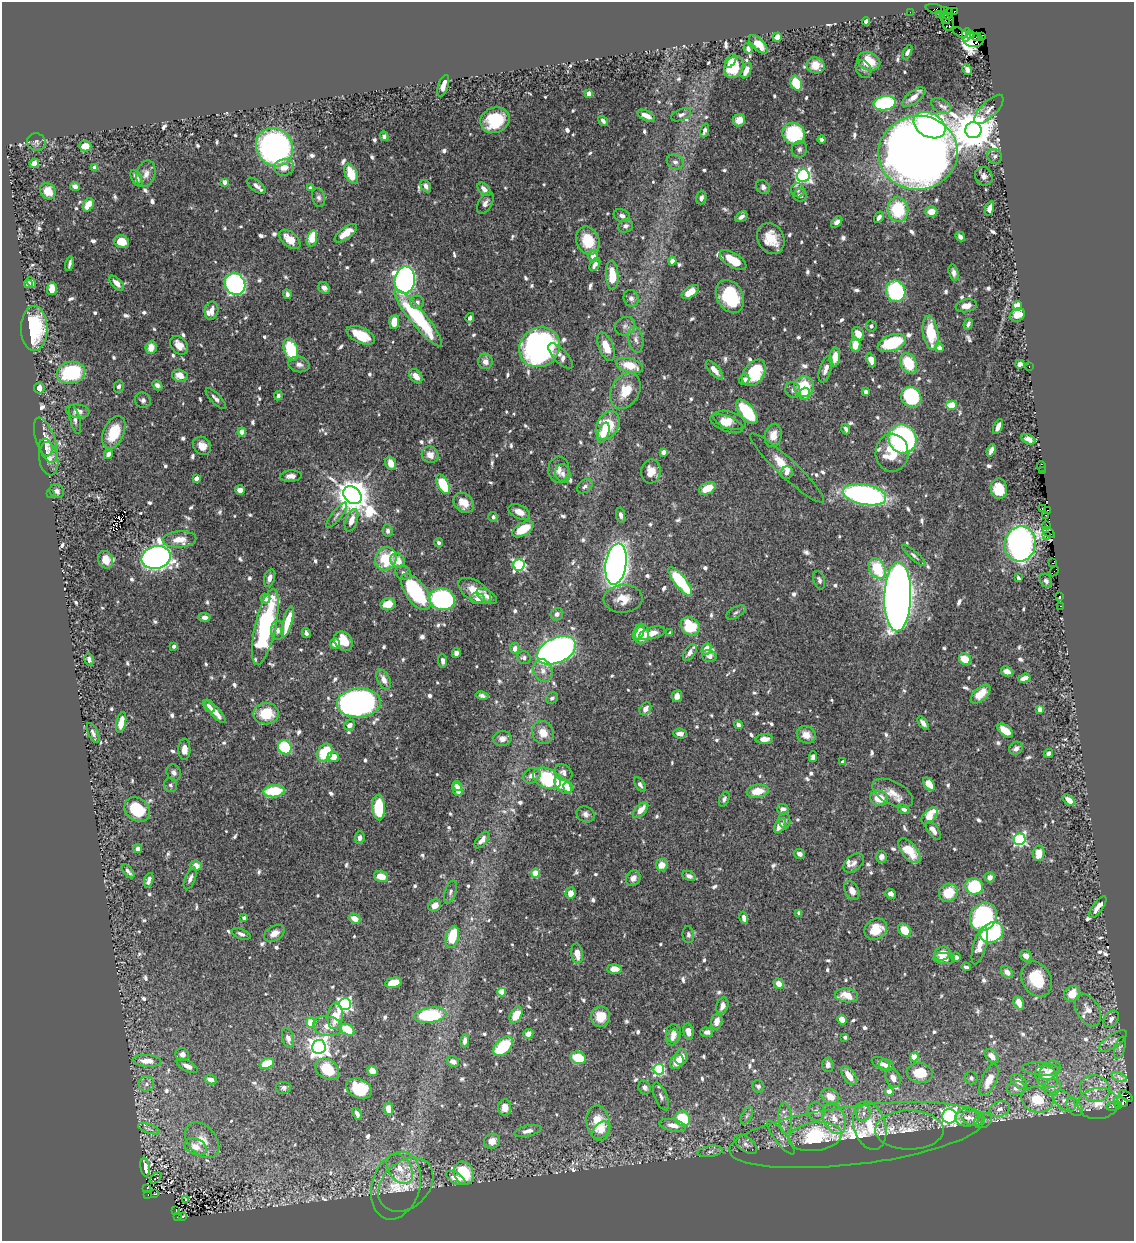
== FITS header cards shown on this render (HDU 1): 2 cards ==
NAXIS1  =                 1132
NAXIS2  =                 1239

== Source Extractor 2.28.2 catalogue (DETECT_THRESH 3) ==
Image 1132 x 1239 px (HDU 1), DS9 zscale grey, 1 PNG px = 1 image px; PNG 1136 x 1243 px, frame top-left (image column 1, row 1239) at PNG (2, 2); each listed source drawn as its Kron ellipse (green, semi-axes under 4 px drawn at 4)
Background 0.707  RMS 0.0097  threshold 0.0291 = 3 sigma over >= 5 px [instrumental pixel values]
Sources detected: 894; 1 with non-positive FLUX_AUTO (blend fragments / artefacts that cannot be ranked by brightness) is neither listed nor drawn; of the other 893, the 500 brightest by FLUX_AUTO listed and drawn (393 fainter detections omitted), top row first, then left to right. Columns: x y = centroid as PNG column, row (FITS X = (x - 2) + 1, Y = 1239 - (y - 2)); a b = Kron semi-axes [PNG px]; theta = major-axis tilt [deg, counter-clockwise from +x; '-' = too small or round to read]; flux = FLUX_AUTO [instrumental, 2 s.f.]
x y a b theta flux
935 9 10 4 -12 33
944 10 4 3 - 17
954 11 4 3 - 50
910 12 2 2 - 6.5
948 14 6 4 60 340
939 15 3 2 - 310
945 18 6 4 -54 170
866 21 4 4 - 3.5
948 22 9 5 -86 81
960 33 7 2 -26 21
971 34 3 2 - 22
966 35 7 3 78 19
976 36 3 3 - 60
981 36 3 2 - 6.8
777 37 5 4 - 8.1
973 40 10 7 -1 270
758 44 12 5 -45 11
748 49 5 4 - 2.4
907 52 7 4 65 2.4
731 61 7 4 57 3.9
869 61 12 9 -22 16
816 65 9 8 - 8.3
734 67 11 9 57 24
863 69 9 7 -59 2.2
746 70 8 4 65 6.7
967 70 6 4 -64 2.8
796 83 8 5 -64 26
443 86 11 5 71 5.1
589 93 4 4 - 7.4
914 97 14 6 37 5.9
885 103 11 7 10 76
941 106 11 6 -30 3
989 109 19 8 45 4
681 115 10 5 23 2.4
646 116 9 4 -26 5.6
495 120 15 12 22 35
739 120 6 6 - 5.4
603 121 5 3 - 2.2
930 125 17 12 -29 190
705 130 7 4 70 2.5
973 130 8 8 - 2500
794 134 11 10 - 47
384 136 5 4 - 2.6
821 139 4 4 - 2.8
36 142 9 8 - 2.6
85 146 6 5 - 7.2
274 147 20 18 -54 210
799 149 8 7 - 2.4
918 153 40 37 5 1200
995 156 8 7 - 2.5
675 162 8 7 - 2.5
34 163 5 4 - 5.2
95 167 4 4 - 5.5
284 167 10 8 14 7.1
146 174 14 9 74 5
351 174 11 6 -67 15
803 176 6 6 - 200
984 176 9 8 - 3.3
137 178 9 5 -63 4.5
225 182 4 4 - 6
75 186 5 4 - 3.4
256 186 11 5 -37 3.2
426 186 7 4 -60 2.6
763 187 8 6 -48 2.5
310 188 4 4 - 2.4
484 189 8 5 -47 3.8
798 190 7 6 - 2.1
48 191 8 7 - 8
800 195 6 6 - 2.2
319 198 9 6 -78 2
701 198 7 5 72 2.5
485 203 12 6 59 3
88 205 7 5 60 11
990 208 7 4 70 4.4
898 210 12 10 -81 37
931 212 6 5 - 7.5
622 216 8 6 -22 2.8
741 217 7 4 33 2.8
879 217 6 4 58 2.5
837 222 7 4 44 2.7
625 226 8 6 23 2.7
346 233 13 6 37 11
960 237 5 3 - 2.7
312 238 8 4 73 21
290 239 12 7 -40 11
771 239 16 13 -63 13
588 241 14 11 -67 18
121 242 7 6 - 12
593 256 6 5 - 6.4
733 260 15 7 -32 16
672 261 4 4 - 3.9
69 264 7 3 78 2.1
595 264 7 4 59 3.6
954 273 8 4 -76 2.5
612 275 14 6 -87 16
405 280 14 10 82 340
31 283 5 4 - 3.1
117 283 9 5 -47 4.7
28 284 4 4 - 2.6
235 284 11 10 - 220
52 288 6 5 - 9.3
324 288 6 5 - 3.5
896 291 11 9 -72 86
690 292 10 5 35 9.3
287 294 5 4 - 2.6
730 296 17 13 -61 40
631 298 8 7 - 3
417 302 7 6 - 2.9
966 306 11 6 10 4.7
1018 306 4 4 - 37
211 311 9 6 79 5.6
1017 315 8 6 32 9.5
418 318 36 8 -50 63
470 318 5 3 - 2.5
394 322 7 4 85 11
968 324 5 3 - 1.9
625 326 10 9 - 2.9
871 326 5 5 - 2.1
34 328 22 13 90 43
931 333 17 7 -82 25
858 334 7 5 -57 7.9
361 335 15 7 -25 19
636 339 13 7 -80 3.9
892 343 14 8 20 43
179 345 10 7 -50 7.8
855 345 7 5 89 9.7
540 347 21 19 38 250
606 347 15 7 -69 11
151 348 6 5 - 7.4
939 348 4 4 - 5
291 350 11 7 -72 33
560 356 16 6 -46 5
835 357 9 5 84 7.8
871 360 7 4 -70 8.4
485 361 8 7 - 4.7
908 363 11 7 -62 22
299 364 10 7 -15 3.3
1020 364 4 4 - 3.9
629 365 14 6 -16 16
1029 366 3 2 - 53
826 369 14 5 72 4.3
714 370 12 5 -49 6
71 373 14 11 12 50
754 373 14 10 55 34
180 376 8 6 -14 8.1
416 376 8 5 -50 7.4
744 380 5 4 - 2.9
157 385 5 4 - 2.7
119 387 6 5 - 2
804 387 10 10 - 30
39 388 6 5 - 4.6
793 390 8 7 - 2.5
625 391 19 14 61 17
866 392 4 4 - 2.9
805 394 6 5 - 7.3
278 396 4 4 - 2
911 397 11 9 -54 60
216 399 13 5 -47 2.8
143 400 8 7 - 2.2
952 405 5 4 - 19
78 411 12 7 -8 4.8
747 412 14 7 -51 33
75 420 15 5 -76 2.5
730 420 17 8 -18 6.2
726 424 17 7 -22 6.6
608 425 15 10 61 31
998 426 8 4 65 4.9
846 429 5 4 - 2.1
114 432 17 10 66 21
242 432 4 4 - 6
604 433 11 5 72 5.7
773 435 12 8 79 7.4
902 439 14 13 - 170
1028 439 7 4 -26 3.1
46 440 23 9 -72 9.9
202 446 10 8 -47 5.6
46 447 9 6 -72 2
991 450 6 4 68 3.9
663 452 4 4 - 6.5
892 453 19 16 89 20
108 454 5 4 - 2.6
430 455 8 8 - 5.5
49 459 16 9 -81 7.1
391 463 7 5 -72 7.8
1041 466 5 3 - 6.3
787 468 49 9 -43 11
559 470 13 10 88 5.5
651 471 12 9 83 7.7
1042 471 3 3 - 4.7
787 473 6 5 - 2.8
563 474 9 7 -70 3
291 476 11 5 3 3.7
196 478 4 4 - 5.7
443 484 10 5 -61 35
585 486 8 6 38 2.1
707 488 9 5 26 12
999 489 10 8 -82 17
240 490 5 4 - 4.7
57 491 7 6 - 2.7
51 494 2 2 - 29
352 495 10 7 -44 1700
865 495 22 10 -11 170
464 503 11 9 -42 10
1042 508 3 3 - 21
1048 510 3 2 - 2.5
519 512 11 6 -25 5.9
337 515 16 5 52 2.5
621 515 7 4 -79 2.9
1045 515 3 2 - 30
493 517 5 4 - 2.2
351 520 11 6 71 7
1047 525 2 2 - 11
523 529 12 6 31 18
388 531 6 5 - 2.4
1049 533 7 2 -36 17
1046 536 3 2 - 29
179 539 17 8 3 8.9
439 543 4 4 - 1.9
1020 544 17 15 78 550
914 556 15 4 -42 2.1
156 557 14 11 13 600
386 559 12 10 61 26
105 560 9 7 -66 7.4
398 561 8 7 - 7.9
1053 563 3 2 - 20
616 564 21 10 82 550
519 565 6 5 - 100
877 569 11 7 -62 28
1054 571 6 3 42 35
403 573 8 6 -30 2
269 578 9 5 74 3.1
1018 578 4 3 - 1.9
819 580 9 5 -74 1.9
680 581 18 6 -52 58
1046 581 7 5 -54 2.1
475 591 18 10 -32 13
416 592 21 10 -54 59
487 596 11 6 -32 4.1
1060 596 3 3 - 3.5
898 597 34 13 89 1100
265 599 5 4 - 2.8
442 599 13 11 -17 110
477 599 7 5 -7 3.2
623 599 19 14 4 11
388 604 7 6 - 11
1061 606 3 2 - 17
736 612 10 5 30 2.1
557 614 6 6 - 3.4
205 617 6 4 -4 3.7
288 622 16 4 74 19
690 626 10 8 -41 31
265 627 39 10 77 98
278 630 9 6 -89 3.3
639 632 9 5 69 7.2
306 633 5 4 - 2
652 633 13 6 16 6.9
670 633 4 3 - 2.7
642 635 10 6 75 12
343 641 10 8 -48 17
335 643 5 5 - 8.3
173 646 4 3 - 2.7
515 648 5 4 - 4.7
707 649 6 4 66 7.4
556 650 20 12 25 360
690 652 9 5 56 4.8
456 653 5 4 - 2.6
709 656 7 6 - 3.6
524 658 7 6 - 2.2
965 659 6 5 - 15
89 660 6 4 -80 2.2
443 661 7 4 -82 2.4
543 671 12 9 -67 5.6
1007 671 6 5 - 4.8
1024 678 6 4 19 5.4
384 679 11 6 -63 5.3
981 694 12 6 43 11
482 696 6 4 -11 2.1
677 696 6 5 - 3.9
552 698 6 5 - 1.9
359 703 22 14 3 270
209 706 7 5 -54 2.3
645 709 7 5 56 4.4
1040 709 4 4 - 7.1
215 712 14 4 -48 6.7
266 714 13 10 1 20
121 723 10 5 77 9.8
923 723 7 4 -53 3.3
349 725 6 5 - 3.4
738 725 4 3 - 3.6
1005 731 9 5 -38 12
93 733 11 5 -66 2.5
543 733 12 10 -61 9.4
680 734 7 5 -8 4.7
806 735 10 8 -28 5.8
502 739 9 7 8 4.2
764 739 9 5 2 5.2
285 747 7 6 - 54
1016 748 7 6 - 2.6
184 749 10 6 -88 4.9
325 752 9 7 57 25
1048 753 5 4 - 2.3
333 757 5 5 - 7.5
813 757 5 4 - 2.8
842 762 4 3 - 2.5
174 772 8 7 - 2.5
563 773 9 7 -38 3.2
532 776 9 7 29 4.3
547 778 15 10 -25 57
929 784 7 5 -53 8.9
170 785 7 6 - 2
563 785 11 6 -45 17
640 785 8 4 -59 2.3
457 786 5 4 - 7.8
568 787 5 5 - 6.9
458 790 7 5 -73 7.6
274 791 11 6 4 29
758 791 11 6 10 12
893 793 22 11 -27 8.6
879 798 9 7 -15 12
724 799 8 5 68 1.9
1069 800 7 4 -42 5.4
379 808 13 6 -88 40
783 809 5 5 - 3.6
904 809 6 4 -28 2.3
137 810 14 11 -42 26
641 810 10 5 47 7.6
586 814 9 7 -26 2.8
930 816 10 6 49 16
784 820 8 6 -84 2.5
780 826 8 5 59 7.3
933 830 10 5 -54 4.5
360 838 6 4 83 2.3
1020 839 6 6 - 110
482 840 10 5 50 4.1
138 849 4 4 - 3.4
909 851 15 7 -51 17
1039 853 8 6 88 10
799 854 6 5 - 3.5
881 857 6 5 - 2.8
854 863 12 7 40 2.9
662 865 6 6 - 8.5
196 866 6 5 - 6
128 871 8 3 -50 2.3
536 873 4 4 - 25
689 876 7 4 -24 2.7
381 877 7 5 -18 9.6
990 877 5 5 - 3.7
190 878 11 5 66 2.5
633 878 8 7 - 3.9
149 880 7 4 71 2.5
974 886 9 8 - 42
852 890 10 6 -63 4.4
450 892 12 5 73 2.1
570 893 6 5 - 8.3
948 893 10 8 32 18
890 894 5 5 - 2.8
435 905 6 5 - 6.9
1098 907 13 5 53 5.1
799 913 4 4 - 2.5
983 917 15 13 56 130
244 918 4 4 - 2.6
744 918 6 4 -76 3.1
355 919 6 4 -27 8.3
876 929 12 10 32 15
904 930 7 5 -47 15
274 933 11 7 29 5.8
992 933 12 9 28 74
241 934 10 5 -21 2.6
688 935 8 6 -85 2
452 937 11 6 74 28
980 946 19 6 74 8.7
577 953 10 6 -84 8
942 954 8 6 23 10
1026 956 6 5 - 3.8
956 957 4 4 - 2.8
944 959 11 5 -3 4.4
966 967 5 3 - 2
615 969 7 5 -1 5.8
1007 972 7 5 -45 5
1037 979 18 14 -60 26
393 983 8 5 13 15
779 984 5 4 - 5.9
502 992 4 4 - 22
1072 994 8 7 - 11
847 995 11 7 -6 13
1019 1003 7 5 -66 8.1
345 1004 6 6 - 150
722 1006 8 5 72 3.9
1088 1010 17 11 -60 6.5
430 1015 16 7 7 57
516 1015 9 5 61 13
335 1016 13 7 85 13
600 1017 10 9 - 11
1111 1019 9 6 56 2.9
842 1020 5 4 - 8.5
717 1021 8 5 74 6.7
311 1023 5 5 - 13
327 1026 14 10 -8 8.7
347 1030 8 5 -29 18
688 1032 8 5 -80 5
706 1032 6 4 0 3.4
528 1034 5 4 - 4.8
674 1034 9 7 88 3.7
673 1037 8 6 72 3
845 1037 4 3 - 2.8
288 1038 10 6 -77 3.1
465 1041 7 4 81 3.4
1113 1041 16 6 35 3.3
503 1046 12 7 46 41
319 1047 7 7 - 450
1120 1048 11 5 72 2.1
182 1054 7 6 - 3.7
991 1056 8 5 -46 6.6
681 1057 8 6 78 6.4
914 1057 4 4 - 20
578 1058 8 6 -20 21
147 1061 14 6 -3 7.3
453 1062 6 5 - 4.8
677 1062 8 6 44 10
267 1063 7 5 24 21
881 1063 9 5 -24 4
828 1065 7 6 - 4.1
886 1065 7 5 -19 3.7
187 1066 11 5 -25 3.6
327 1069 12 9 -36 20
659 1069 5 5 - 79
1041 1069 19 6 -5 4.8
1050 1070 12 8 38 4.4
372 1071 5 5 - 6.3
920 1073 13 10 -7 19
849 1076 11 5 -54 10
1047 1077 13 10 -46 7.8
1119 1077 8 4 -19 2.2
893 1078 10 7 -66 4.8
971 1078 6 6 - 1.9
211 1079 6 4 -22 3.8
989 1080 17 7 66 12
1019 1082 9 6 -40 5.8
146 1084 8 7 - 2.9
758 1086 6 6 - 2.2
645 1087 7 5 -61 2.3
1052 1087 9 8 - 3.5
284 1088 8 6 0 2
1016 1088 9 7 5 3.8
1095 1088 15 13 -21 11
359 1089 13 9 -24 29
889 1091 4 4 - 7.1
661 1096 15 6 -68 2.9
830 1096 10 7 -35 10
1126 1096 8 4 -34 12
1037 1100 16 13 -14 20
1064 1101 13 8 -43 5.3
1121 1102 7 4 -16 400
1098 1104 20 15 5 15
1118 1105 4 3 - 54
1113 1106 7 4 10 45
505 1107 8 6 87 5.9
1075 1107 10 6 -53 3.1
388 1109 6 4 -80 6.8
1000 1109 10 7 22 3.7
816 1111 9 8 - 4.4
863 1113 8 7 - 3.3
357 1114 6 3 -68 2.9
747 1115 9 5 63 2
949 1116 7 7 - 240
967 1117 12 9 7 6.1
834 1118 16 10 -66 11
972 1118 11 7 -18 4.1
683 1119 8 7 - 29
785 1119 16 6 -85 5.3
983 1120 9 7 28 2.5
598 1123 18 11 -79 20
673 1125 13 6 -11 6.6
870 1126 25 16 -73 24
149 1129 11 4 -19 2.2
601 1130 10 7 43 4.8
909 1130 34 19 0 19
528 1131 14 5 12 3.9
857 1135 129 29 7 93
781 1137 21 6 -52 4.1
815 1137 27 14 7 63
202 1140 20 14 -48 12
492 1141 8 7 - 5
746 1144 13 7 -36 3.3
196 1147 11 8 -26 7.5
710 1151 12 5 8 2.6
145 1167 9 4 -82 5.3
400 1169 16 11 -55 10
464 1173 12 9 -66 38
156 1178 7 3 41 4.6
456 1178 10 5 -29 6.3
406 1185 31 23 43 22
396 1186 35 24 73 26
147 1189 3 2 - 22
154 1194 3 2 - 13
148 1195 3 2 - 94
185 1199 3 3 - 3.9
176 1211 2 2 - 7.7
177 1217 3 3 - 99
182 1217 4 3 - 25
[393 fainter detections neither listed nor drawn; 1 non-positive-flux detection neither listed nor drawn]